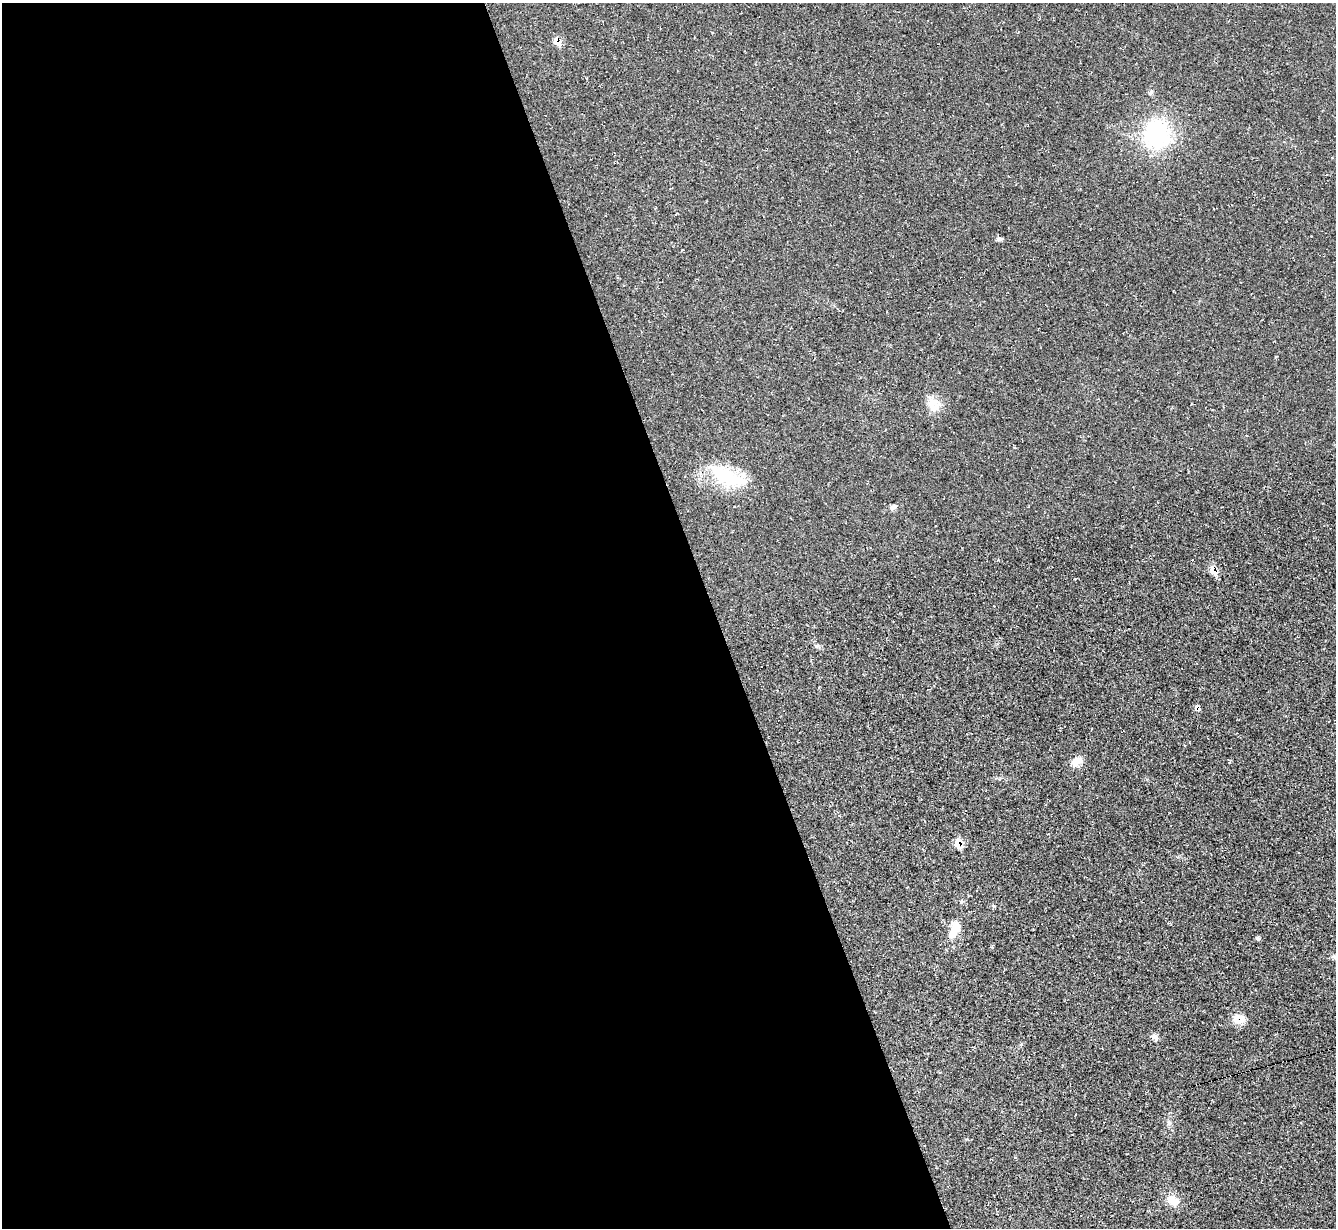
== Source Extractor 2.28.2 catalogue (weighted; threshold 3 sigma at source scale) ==
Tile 9 of 4 x 4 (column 1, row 3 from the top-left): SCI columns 3-1336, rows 1496-2721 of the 5336 x 5318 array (HDU 1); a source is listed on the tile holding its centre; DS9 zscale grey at full resolution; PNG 1338 x 1230 px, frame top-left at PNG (2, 3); no overlay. Shown black and unused: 54% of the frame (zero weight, under 2 of 3 exposures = <1% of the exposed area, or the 3 px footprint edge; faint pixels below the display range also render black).
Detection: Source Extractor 2.28.2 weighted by HDU 2 'WHT'; one run over the whole footprint, this tile lists its part. Background 0.0503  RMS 0.0068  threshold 0.0305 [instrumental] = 3 sigma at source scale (4.5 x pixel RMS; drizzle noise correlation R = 1.50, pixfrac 1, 0.05/0.05 arcsec/px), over >= 5 px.
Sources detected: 18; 1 inside a brighter object's white glare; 2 cosmic-ray / hot-pixel residue — not listed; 1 inside a brighter listed object's ellipse — not listed separately; the other 14 listed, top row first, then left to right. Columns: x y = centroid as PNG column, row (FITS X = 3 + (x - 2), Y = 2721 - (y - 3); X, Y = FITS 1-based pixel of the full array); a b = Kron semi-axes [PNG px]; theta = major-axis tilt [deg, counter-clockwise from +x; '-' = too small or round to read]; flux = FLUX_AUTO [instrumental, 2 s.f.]
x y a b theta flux
557 41 10 8 -45 6.6
1157 135 41 35 -86 58
999 239 8 5 10 1.3
933 404 17 13 -57 11
724 475 30 27 -11 34
893 507 9 6 20 2.3
1213 570 12 7 -54 7.1
1077 762 15 9 30 6.6
958 843 10 8 86 7.9
955 929 21 15 75 9.6
1258 938 5 5 - 1.3
1238 1019 15 11 -6 8.1
1154 1037 10 7 -47 2.4
1173 1200 15 11 -40 9.1
Overlapping masked pixels (flux is a lower limit): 4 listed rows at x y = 557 41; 1213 570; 958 843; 1238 1019
Unlisted compact peaks at least as high as the median listed source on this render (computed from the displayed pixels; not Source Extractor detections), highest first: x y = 994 906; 961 902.